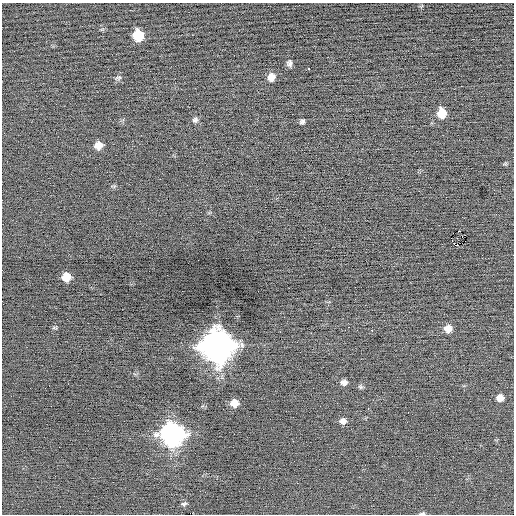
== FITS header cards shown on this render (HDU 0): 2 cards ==
NAXIS1  =                  512 / Axis length
NAXIS2  =                  512 / Axis length

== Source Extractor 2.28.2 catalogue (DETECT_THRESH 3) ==
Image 512 x 512 px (HDU 0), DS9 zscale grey, 1 PNG px = 1 image px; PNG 516 x 516 px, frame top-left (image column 1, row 512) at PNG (2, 3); no overlay
Background -0.0601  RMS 0.69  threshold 2.07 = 3 sigma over >= 5 px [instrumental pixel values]
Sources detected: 30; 1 with non-positive FLUX_AUTO (blend fragments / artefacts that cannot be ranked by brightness) is not listed; the other 29 listed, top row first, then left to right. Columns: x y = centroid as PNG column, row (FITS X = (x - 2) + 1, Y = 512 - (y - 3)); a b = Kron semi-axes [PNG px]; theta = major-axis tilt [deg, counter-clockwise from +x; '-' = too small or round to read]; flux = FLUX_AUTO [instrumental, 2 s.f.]
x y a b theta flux
138 35 8 8 - 1600
289 64 7 5 -83 130
309 69 3 2 - 360
271 77 8 7 - 350
118 78 9 4 7 87
441 113 8 7 - 840
195 120 7 6 - 120
302 121 5 4 - 110
98 146 8 7 - 390
465 235 2 2 - 43
452 240 3 2 - 130
458 245 3 2 - 310
66 277 7 7 - 640
349 327 2 2 - 400
448 329 8 7 - 380
372 330 2 2 - 390
217 346 13 12 - 74000
344 382 7 6 - 190
360 387 7 5 -21 87
500 398 7 6 - 350
234 403 7 6 - 490
51 406 2 2 - 21
368 408 3 2 - 64
343 421 8 6 1 230
172 434 11 10 - 25000
234 434 2 2 - 52
59 447 2 2 - 31
184 504 8 4 11 87
422 513 8 4 5 69
At the frame edge (FLAGS 8, measured only in part): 1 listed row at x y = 422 513
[1 non-positive-flux detection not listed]